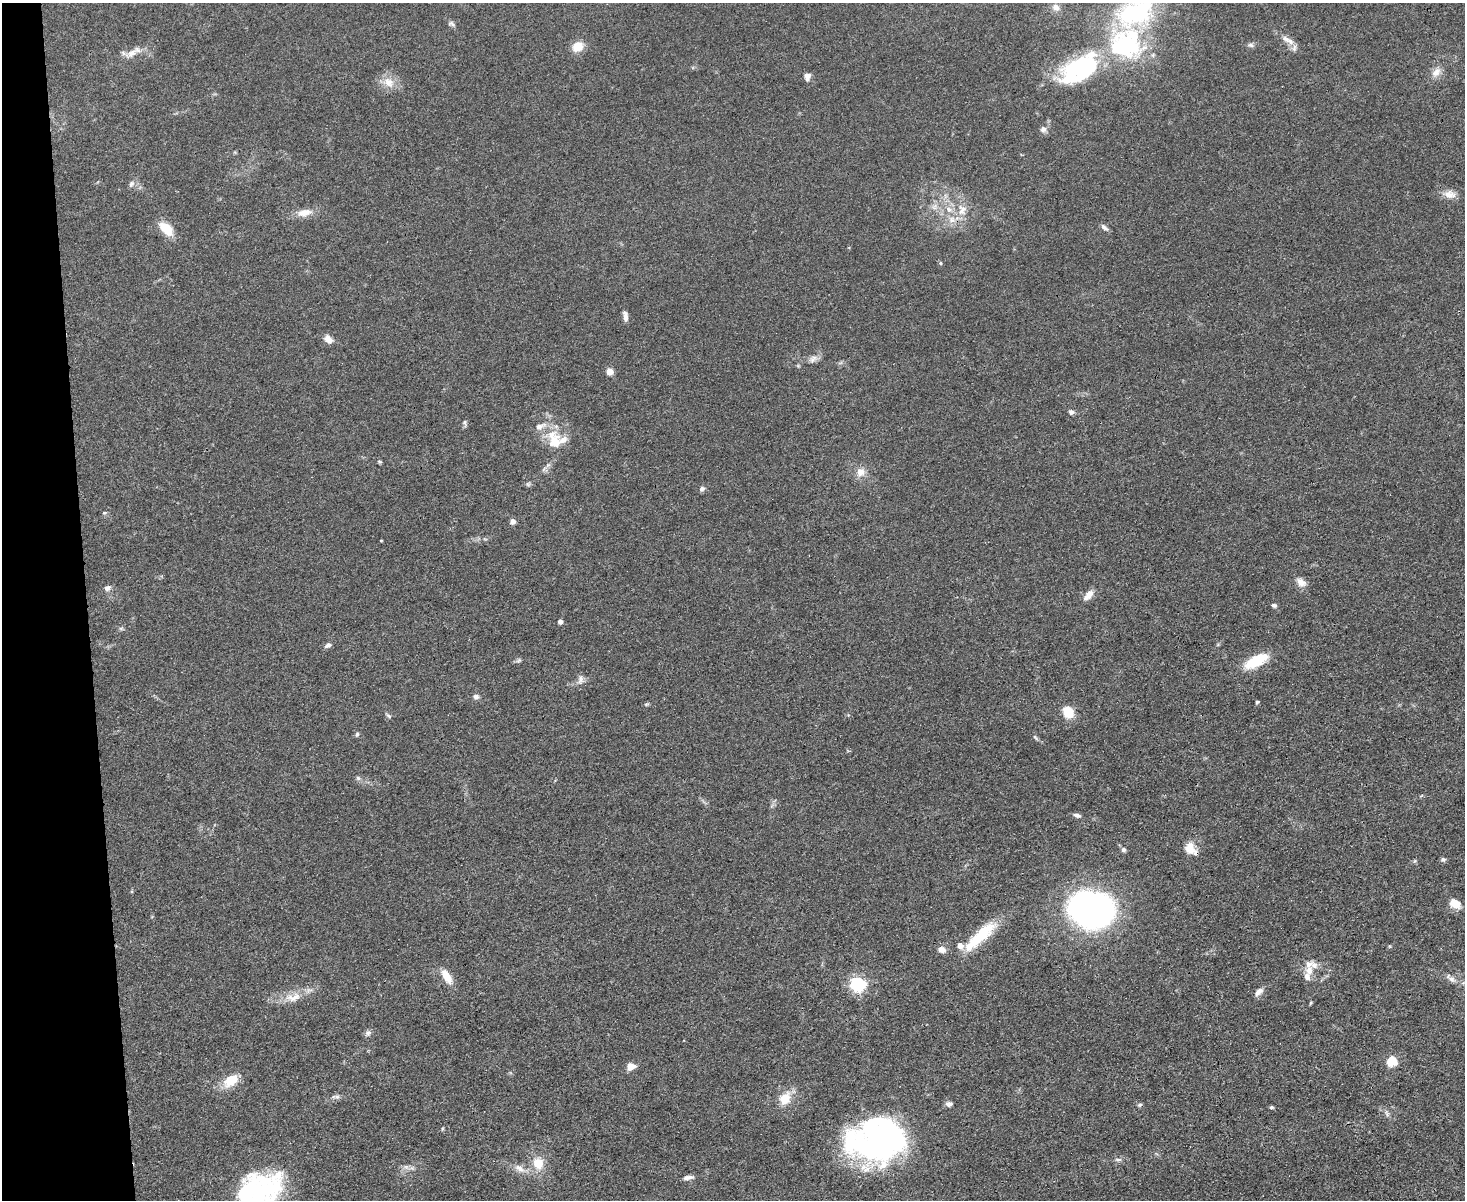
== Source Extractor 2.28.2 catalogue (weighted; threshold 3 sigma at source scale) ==
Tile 4 of 3 x 4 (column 1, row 2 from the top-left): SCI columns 248-1710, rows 2395-3592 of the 4769 x 4789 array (HDU 1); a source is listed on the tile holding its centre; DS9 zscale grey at full resolution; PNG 1467 x 1202 px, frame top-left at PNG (2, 3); no overlay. Shown black and unused: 6% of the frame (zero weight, under 3 of 4 exposures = <1% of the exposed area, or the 3 px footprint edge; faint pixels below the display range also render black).
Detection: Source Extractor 2.28.2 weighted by HDU 2 'WHT'; one run over the whole footprint, this tile lists its part. Background 0.0657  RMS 0.0059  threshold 0.0265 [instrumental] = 3 sigma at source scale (4.5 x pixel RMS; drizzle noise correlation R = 1.50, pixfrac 1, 0.05/0.05 arcsec/px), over >= 5 px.
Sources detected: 107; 7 inside a brighter object's white glare — not listed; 10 inside a brighter listed object's ellipse — not listed separately; the other 90 listed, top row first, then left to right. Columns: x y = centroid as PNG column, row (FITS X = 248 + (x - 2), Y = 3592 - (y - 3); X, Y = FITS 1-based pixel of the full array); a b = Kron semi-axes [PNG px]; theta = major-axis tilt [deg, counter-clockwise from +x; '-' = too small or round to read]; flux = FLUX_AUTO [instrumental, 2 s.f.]
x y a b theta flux
1056 7 9 8 - 3.8
1136 13 71 40 65 120
451 24 10 7 -24 1.7
1286 39 15 7 -20 4.2
1251 45 8 6 -17 1.5
577 46 13 10 36 9
1294 48 11 6 77 2.1
132 53 18 9 31 6
1085 67 49 26 19 71
1436 72 14 10 49 5.1
807 77 9 7 83 3.1
389 82 16 12 -49 7.8
1043 129 9 8 - 2.4
131 184 10 6 58 2
1450 194 16 11 -7 5.7
934 207 10 7 46 3.1
949 209 11 8 -31 4.9
962 210 17 12 75 8.4
304 213 21 10 9 7.3
1104 227 12 5 -42 1.9
166 229 17 9 -43 14
940 263 5 4 - 0.81
625 316 12 5 -83 3
328 339 12 8 -44 4.2
813 359 14 8 36 3.6
609 372 5 5 - 13
1071 412 7 6 - 1.9
464 423 10 5 -73 1.2
554 441 27 18 -82 18
379 462 5 5 - 0.81
548 465 8 6 44 1.8
860 472 10 9 - 5.9
528 484 7 5 44 1.1
702 489 6 5 - 1.9
104 513 5 4 - 0.83
512 521 5 5 - 4
381 540 4 2 - 0.48
1301 582 14 10 -43 4.6
107 588 9 7 23 2.4
1089 595 15 7 46 5
1274 605 6 5 - 1.4
560 622 4 4 - 3.1
121 628 7 4 0 1
328 645 9 6 21 2.1
519 660 8 5 44 1.2
1256 661 30 12 27 20
580 680 14 8 73 2.9
476 696 8 6 -4 2
1257 702 4 3 - 0.86
646 704 7 4 19 0.86
1068 712 11 10 - 13
388 716 9 4 -38 1.2
357 734 6 5 - 1
1035 737 10 4 -45 1.2
358 778 6 6 - 1.3
1077 815 10 5 -12 1.9
1190 848 15 13 -84 8.2
1123 850 6 6 - 1.5
1443 860 6 6 - 1.4
1414 861 6 4 70 0.75
1455 904 13 9 -32 7.9
1091 909 41 33 -6 190
981 935 43 15 43 24
1389 946 5 3 - 0.57
942 950 9 7 -11 3.9
1309 971 15 11 89 5.6
446 976 16 8 -59 9.7
1452 979 12 7 -38 3.1
858 984 6 6 - 130
1259 992 13 7 44 3.2
293 997 26 12 9 11
1310 1003 6 3 70 0.64
368 1033 8 7 - 1.9
1391 1061 5 5 - 40
631 1066 11 8 7 4.8
231 1080 16 10 37 14
337 1097 9 6 -7 1.8
785 1098 17 13 60 11
949 1104 8 6 4 2.2
1140 1105 6 5 - 1.1
1271 1107 4 4 - 1.1
1387 1113 10 3 -69 1.3
442 1129 5 3 - 0.61
879 1144 63 35 15 170
1118 1160 11 4 0 1.5
538 1163 14 13 - 10
406 1167 8 6 -43 2.1
520 1169 15 9 -39 4.7
688 1177 14 5 7 3
259 1192 71 24 29 61
Overlapping masked pixels (flux is a lower limit): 2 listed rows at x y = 1190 848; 879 1144
Isophote crosses this tile's border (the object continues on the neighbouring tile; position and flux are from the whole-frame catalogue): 1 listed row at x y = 1136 13